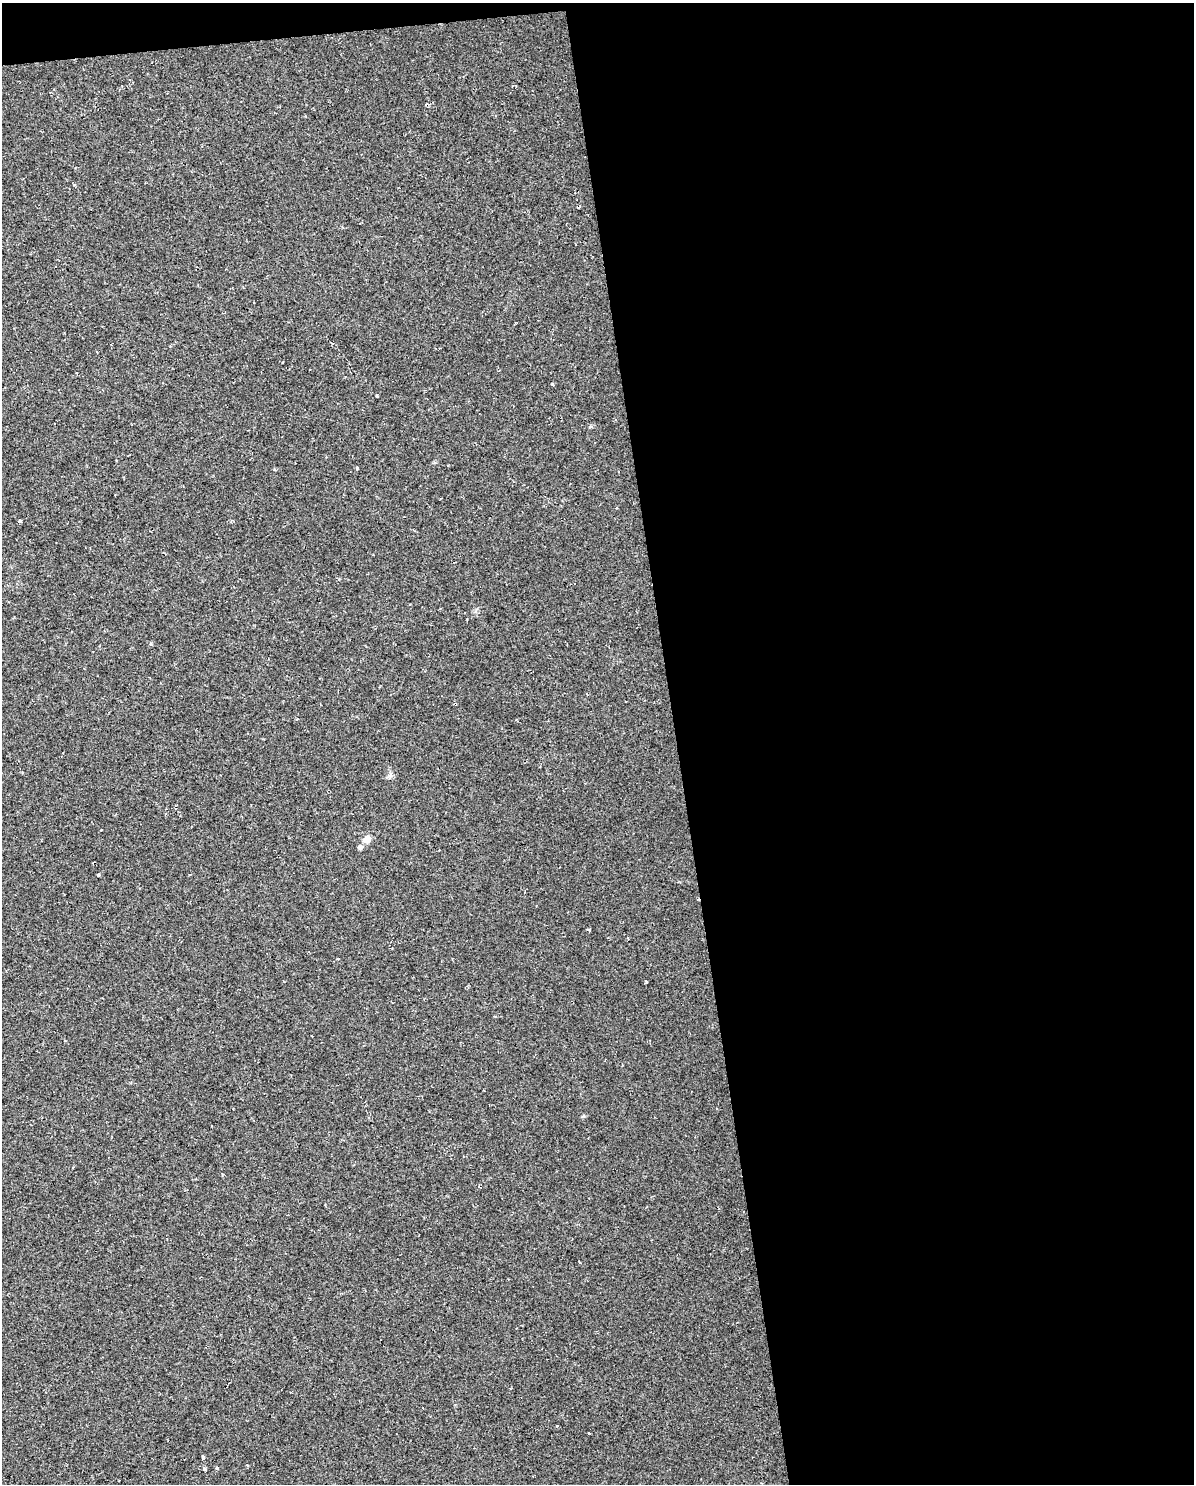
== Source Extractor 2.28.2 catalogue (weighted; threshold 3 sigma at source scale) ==
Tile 4 of 4 x 3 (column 4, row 1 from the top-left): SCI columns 3691-4882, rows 3026-4507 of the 5083 x 5803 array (HDU 1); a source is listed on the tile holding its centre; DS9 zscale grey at full resolution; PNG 1196 x 1486 px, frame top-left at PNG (2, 3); no overlay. Shown black and unused: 45% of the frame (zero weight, under 2 of 3 exposures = <1% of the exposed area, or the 3 px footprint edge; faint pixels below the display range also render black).
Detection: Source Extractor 2.28.2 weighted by HDU 2 'WHT'; one run over the whole footprint, this tile lists its part. Background 0.00663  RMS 0.0049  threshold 0.0219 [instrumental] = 3 sigma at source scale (4.5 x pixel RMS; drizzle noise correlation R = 1.50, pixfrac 1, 0.0396/0.0396 arcsec/px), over >= 5 px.
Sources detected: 17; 2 cosmic-ray / hot-pixel residue — not listed; the other 15 listed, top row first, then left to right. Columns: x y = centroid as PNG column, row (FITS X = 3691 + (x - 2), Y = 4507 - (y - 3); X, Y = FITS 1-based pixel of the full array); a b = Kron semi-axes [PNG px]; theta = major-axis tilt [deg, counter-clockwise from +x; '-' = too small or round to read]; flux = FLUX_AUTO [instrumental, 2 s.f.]
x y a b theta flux
579 207 4 2 - 0.52
377 396 3 3 - 1.5
357 468 3 3 - 2.8
20 521 4 3 - 1.1
367 839 5 5 - 8.7
360 847 5 5 - 2
98 875 3 3 - 4.5
589 929 5 2 - 0.48
646 981 3 2 - 0.71
557 1425 3 2 - 0.55
588 1433 3 3 - 2.7
203 1458 4 3 - 4.1
248 1465 4 3 - 0.51
217 1468 3 3 - 1.3
204 1469 4 3 - 2.6